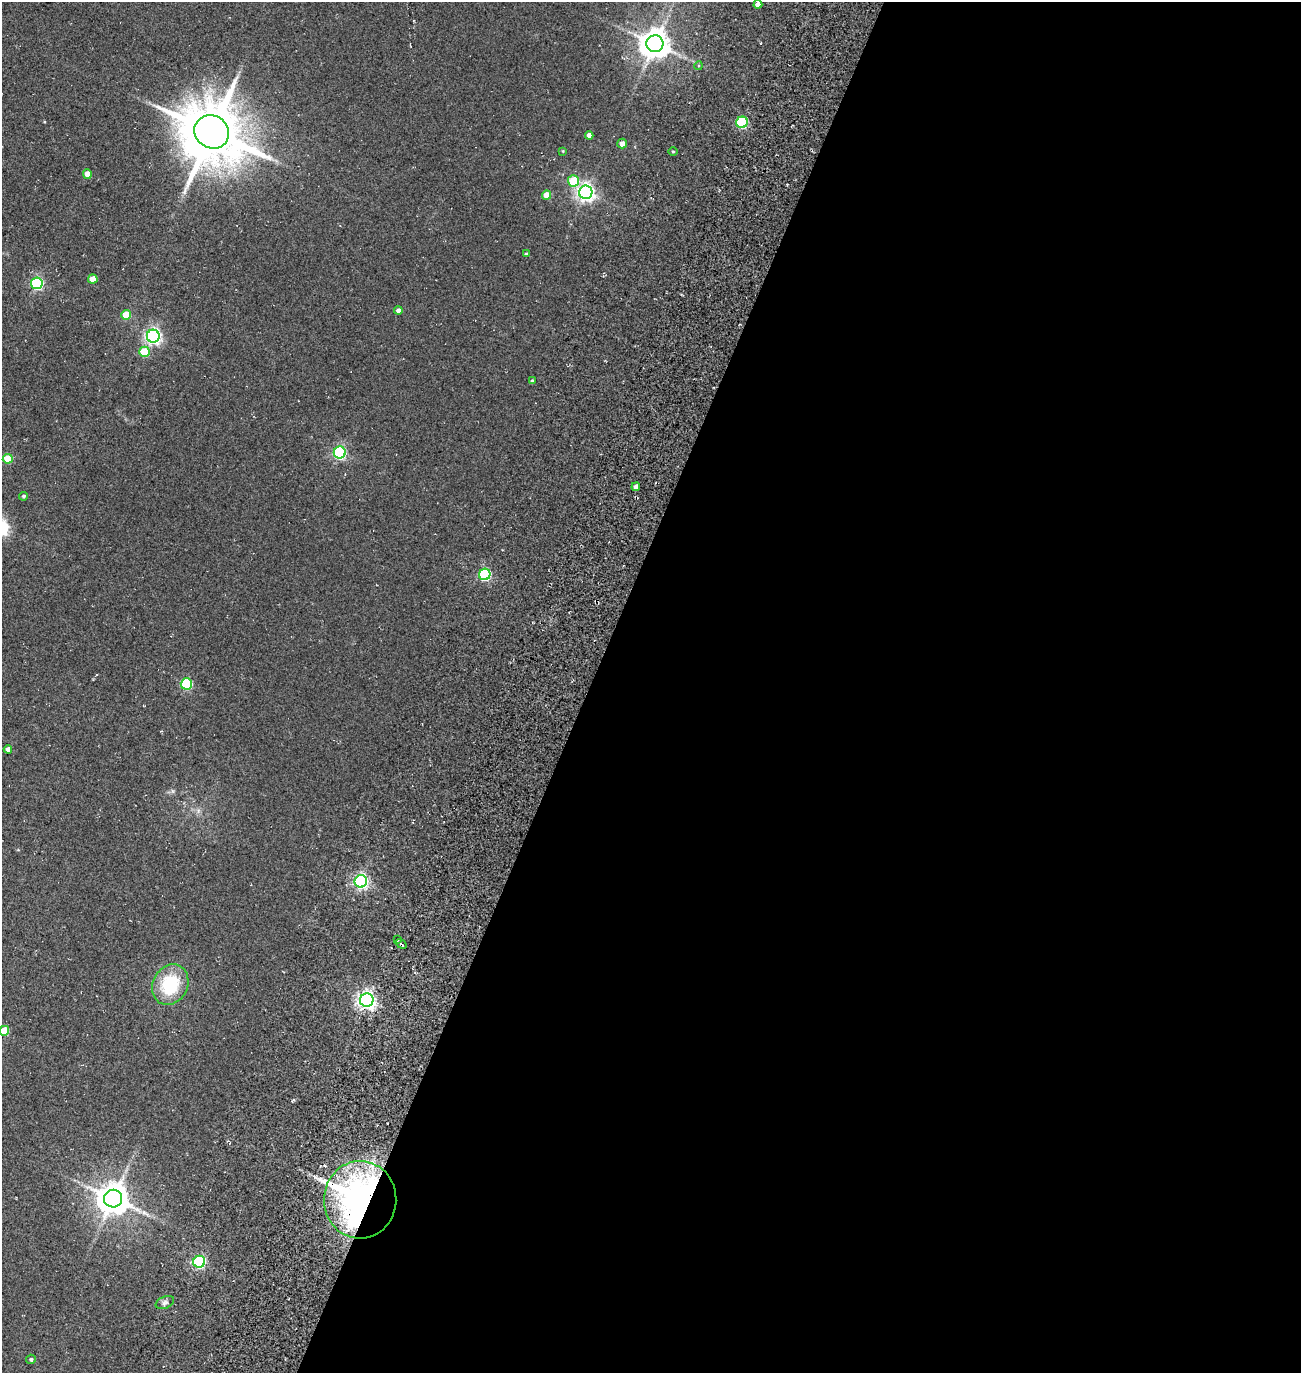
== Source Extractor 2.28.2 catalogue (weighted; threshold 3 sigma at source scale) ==
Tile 12 of 4 x 4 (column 4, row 3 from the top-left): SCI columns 4382-5680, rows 1616-2986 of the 5922 x 5903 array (HDU 1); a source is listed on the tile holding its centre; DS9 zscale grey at full resolution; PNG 1303 x 1375 px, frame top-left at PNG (2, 2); each listed source drawn as its Kron ellipse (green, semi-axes under 4 px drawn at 4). Shown black and unused: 55% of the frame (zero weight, under 3 of 5 exposures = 11% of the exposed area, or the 3 px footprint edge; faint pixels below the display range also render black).
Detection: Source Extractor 2.28.2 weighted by HDU 2 'WHT'; one run over the whole footprint, this tile lists its part. Background 0.0815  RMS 0.026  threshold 0.118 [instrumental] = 3 sigma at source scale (4.5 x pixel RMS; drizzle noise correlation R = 1.50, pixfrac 1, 0.05/0.05 arcsec/px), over >= 5 px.
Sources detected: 39; all 39 listed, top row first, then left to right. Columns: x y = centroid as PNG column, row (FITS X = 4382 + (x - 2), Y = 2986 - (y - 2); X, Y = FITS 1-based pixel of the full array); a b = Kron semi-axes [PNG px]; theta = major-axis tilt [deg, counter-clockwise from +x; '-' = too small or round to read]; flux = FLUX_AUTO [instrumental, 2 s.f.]
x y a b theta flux
758 4 4 4 - 19
655 44 8 8 - 3700
698 66 4 3 - 2.8
742 122 6 5 - 180
212 132 18 16 -35 18000
589 135 4 4 - 12
622 143 5 4 - 14
563 151 3 3 - 1.9
673 151 4 3 - 2.5
87 174 4 4 - 27
574 181 5 5 - 93
586 192 6 6 - 1100
547 195 5 4 - 32
526 254 4 4 - 3.1
93 279 5 4 - 37
37 283 6 6 - 380
398 310 4 4 - 8.9
126 315 5 5 - 50
153 336 6 6 - 760
144 352 5 5 - 74
532 381 4 4 - 3.8
340 452 6 6 - 440
8 459 5 5 - 62
636 487 4 4 - 11
24 496 4 4 - 4.8
485 574 6 5 - 290
186 684 5 5 - 240
8 749 4 4 - 11
361 881 6 6 - 560
398 939 3 2 - 2.9
401 944 6 3 -36 3.5
170 985 21 17 62 130
367 1000 7 6 - 1000
4 1031 5 5 - 78
113 1199 9 9 - 4400
360 1200 39 36 88 1200
199 1262 6 6 - 390
165 1303 10 6 24 7.8
31 1359 5 4 - 4.2
Overlapping masked pixels (flux is a lower limit): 1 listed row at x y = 360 1200
Isophote crosses this tile's border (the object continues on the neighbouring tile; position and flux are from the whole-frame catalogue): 1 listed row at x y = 4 1031